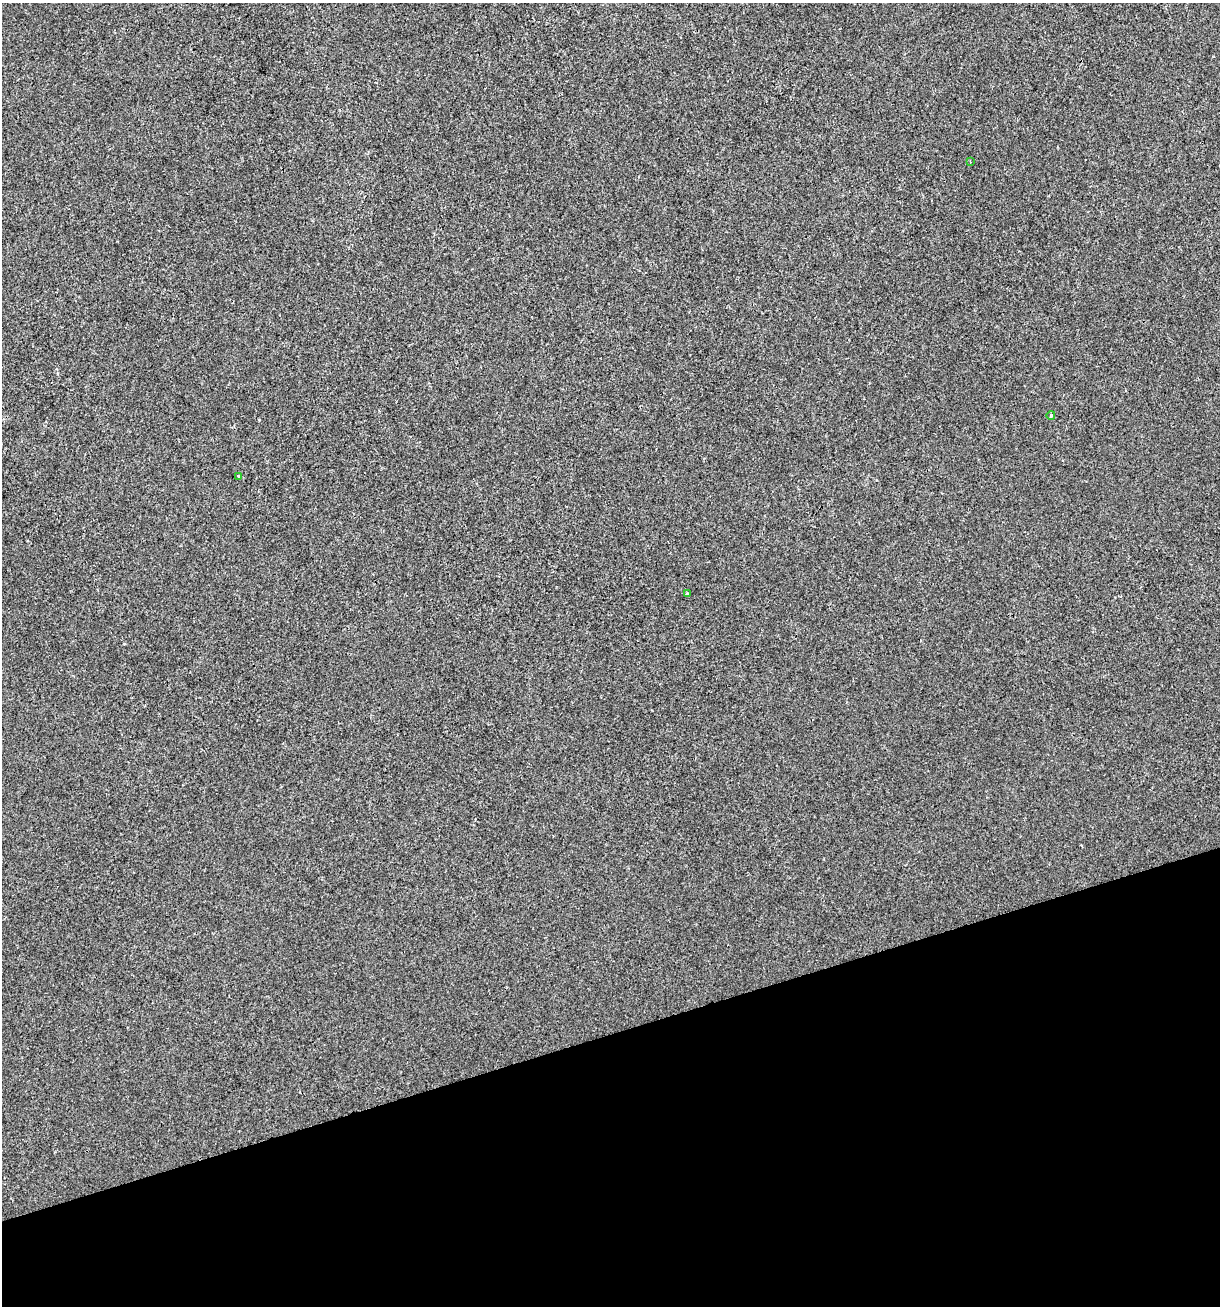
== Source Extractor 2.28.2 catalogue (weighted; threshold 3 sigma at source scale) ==
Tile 14 of 4 x 4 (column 2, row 4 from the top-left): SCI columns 1269-2486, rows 1-1304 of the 5022 x 5216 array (HDU 1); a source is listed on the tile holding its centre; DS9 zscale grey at full resolution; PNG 1222 x 1308 px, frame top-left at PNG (2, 3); each listed source drawn as its Kron ellipse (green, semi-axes under 4 px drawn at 4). Shown black and unused: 21% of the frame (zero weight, under 2 of 3 exposures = <1% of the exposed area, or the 3 px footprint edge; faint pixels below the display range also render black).
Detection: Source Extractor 2.28.2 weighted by HDU 2 'WHT'; one run over the whole footprint, this tile lists its part. Background 5.62e-04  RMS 0.0042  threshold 0.0189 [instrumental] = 3 sigma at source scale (4.5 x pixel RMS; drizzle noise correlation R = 1.50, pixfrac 1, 0.0396/0.0396 arcsec/px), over >= 5 px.
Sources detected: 4; all 4 listed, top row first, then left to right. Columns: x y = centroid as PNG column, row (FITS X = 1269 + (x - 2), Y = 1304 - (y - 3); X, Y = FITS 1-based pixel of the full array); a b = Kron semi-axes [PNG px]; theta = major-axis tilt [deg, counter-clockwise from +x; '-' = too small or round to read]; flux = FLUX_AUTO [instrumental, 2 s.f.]
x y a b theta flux
970 161 3 2 - 0.36
1051 415 4 3 - 0.35
239 476 4 3 - 3
687 594 3 3 - 0.72